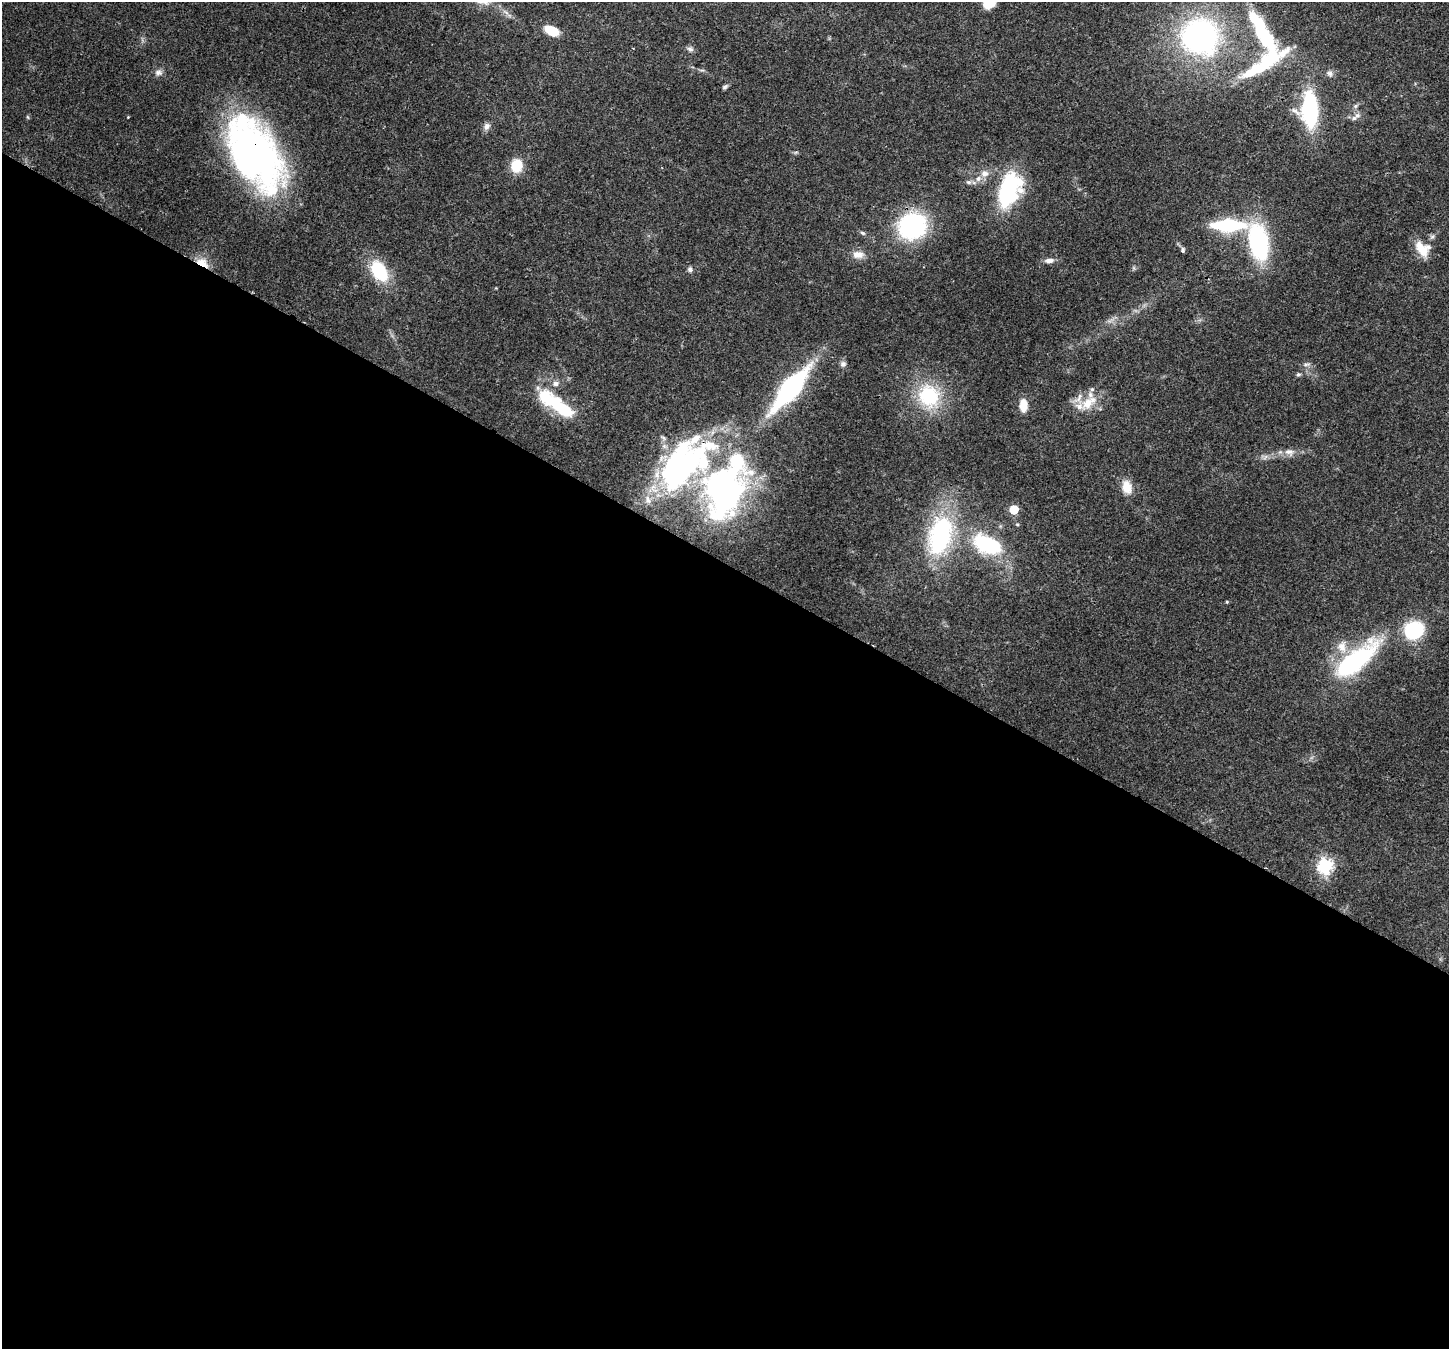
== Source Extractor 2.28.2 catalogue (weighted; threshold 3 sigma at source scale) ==
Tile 14 of 4 x 4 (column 2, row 4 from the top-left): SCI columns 1526-2972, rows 363-1709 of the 5939 x 6045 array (HDU 1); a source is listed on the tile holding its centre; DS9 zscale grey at full resolution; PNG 1451 x 1351 px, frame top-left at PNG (2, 2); no overlay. Shown black and unused: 58% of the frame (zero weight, under 3 of 4 exposures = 8% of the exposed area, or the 3 px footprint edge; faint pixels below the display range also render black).
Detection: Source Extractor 2.28.2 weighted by HDU 2 'WHT'; one run over the whole footprint, this tile lists its part. Background 0.0922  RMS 0.0037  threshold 0.0165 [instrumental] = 3 sigma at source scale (4.5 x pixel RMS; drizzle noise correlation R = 1.50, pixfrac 1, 0.0396/0.0396 arcsec/px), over >= 5 px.
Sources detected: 70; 4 inside a brighter object's white glare — not listed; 10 inside a brighter listed object's ellipse — not listed separately; the other 56 listed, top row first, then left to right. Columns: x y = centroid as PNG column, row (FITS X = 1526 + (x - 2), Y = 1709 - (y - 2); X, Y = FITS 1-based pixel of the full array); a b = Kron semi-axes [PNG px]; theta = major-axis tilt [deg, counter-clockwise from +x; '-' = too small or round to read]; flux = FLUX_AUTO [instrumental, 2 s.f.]
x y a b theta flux
989 3 13 10 41 5.5
552 31 14 8 -24 10
1261 33 46 17 -51 28
1200 36 33 32 - 100
690 49 9 7 -39 1.2
1254 71 64 14 27 16
158 73 10 9 - 1.7
1330 73 9 8 - 1.5
725 87 9 5 33 0.85
1355 106 7 5 38 0.89
1310 109 34 17 -88 38
28 117 6 3 -70 0.41
128 117 3 3 - 0.24
1354 118 8 6 17 1.4
487 126 10 8 60 1.7
796 152 6 4 18 0.52
254 155 73 44 -58 150
516 165 12 10 84 11
985 174 12 10 16 2.9
969 182 8 6 -1 1
1009 190 30 17 70 49
1228 225 27 9 0 37
912 226 30 27 20 42
862 233 8 5 -27 0.79
1258 242 32 16 -79 53
1422 249 21 16 -45 7.5
1183 250 7 5 77 0.76
858 255 17 11 -2 3.4
1049 260 12 6 3 2.1
202 263 18 10 -30 5.6
1134 268 7 4 -71 0.53
690 269 7 7 - 1.1
379 271 26 16 -60 19
843 364 8 7 - 1.3
1307 364 11 4 4 1
1298 374 6 5 - 0.68
556 383 10 7 7 1.8
790 389 46 15 50 68
929 396 35 29 -66 24
1088 403 30 14 40 8.3
1023 405 13 7 -89 5.7
561 408 36 14 -39 21
695 439 22 10 36 6.7
1289 452 16 10 -9 3
1265 457 8 5 45 1.1
1127 487 18 12 -78 5.1
724 492 72 51 72 110
648 500 13 9 -67 2.9
1014 509 6 5 - 14
1017 524 5 4 - 0.45
940 535 30 17 75 64
988 545 38 21 -24 32
1227 602 4 3 - 0.33
1414 630 19 16 18 25
1355 661 63 20 40 52
1325 866 7 7 - 68
Overlapping masked pixels (flux is a lower limit): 2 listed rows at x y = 254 155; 202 263
Isophote crosses this tile's border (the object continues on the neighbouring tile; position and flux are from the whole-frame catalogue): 1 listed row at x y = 989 3